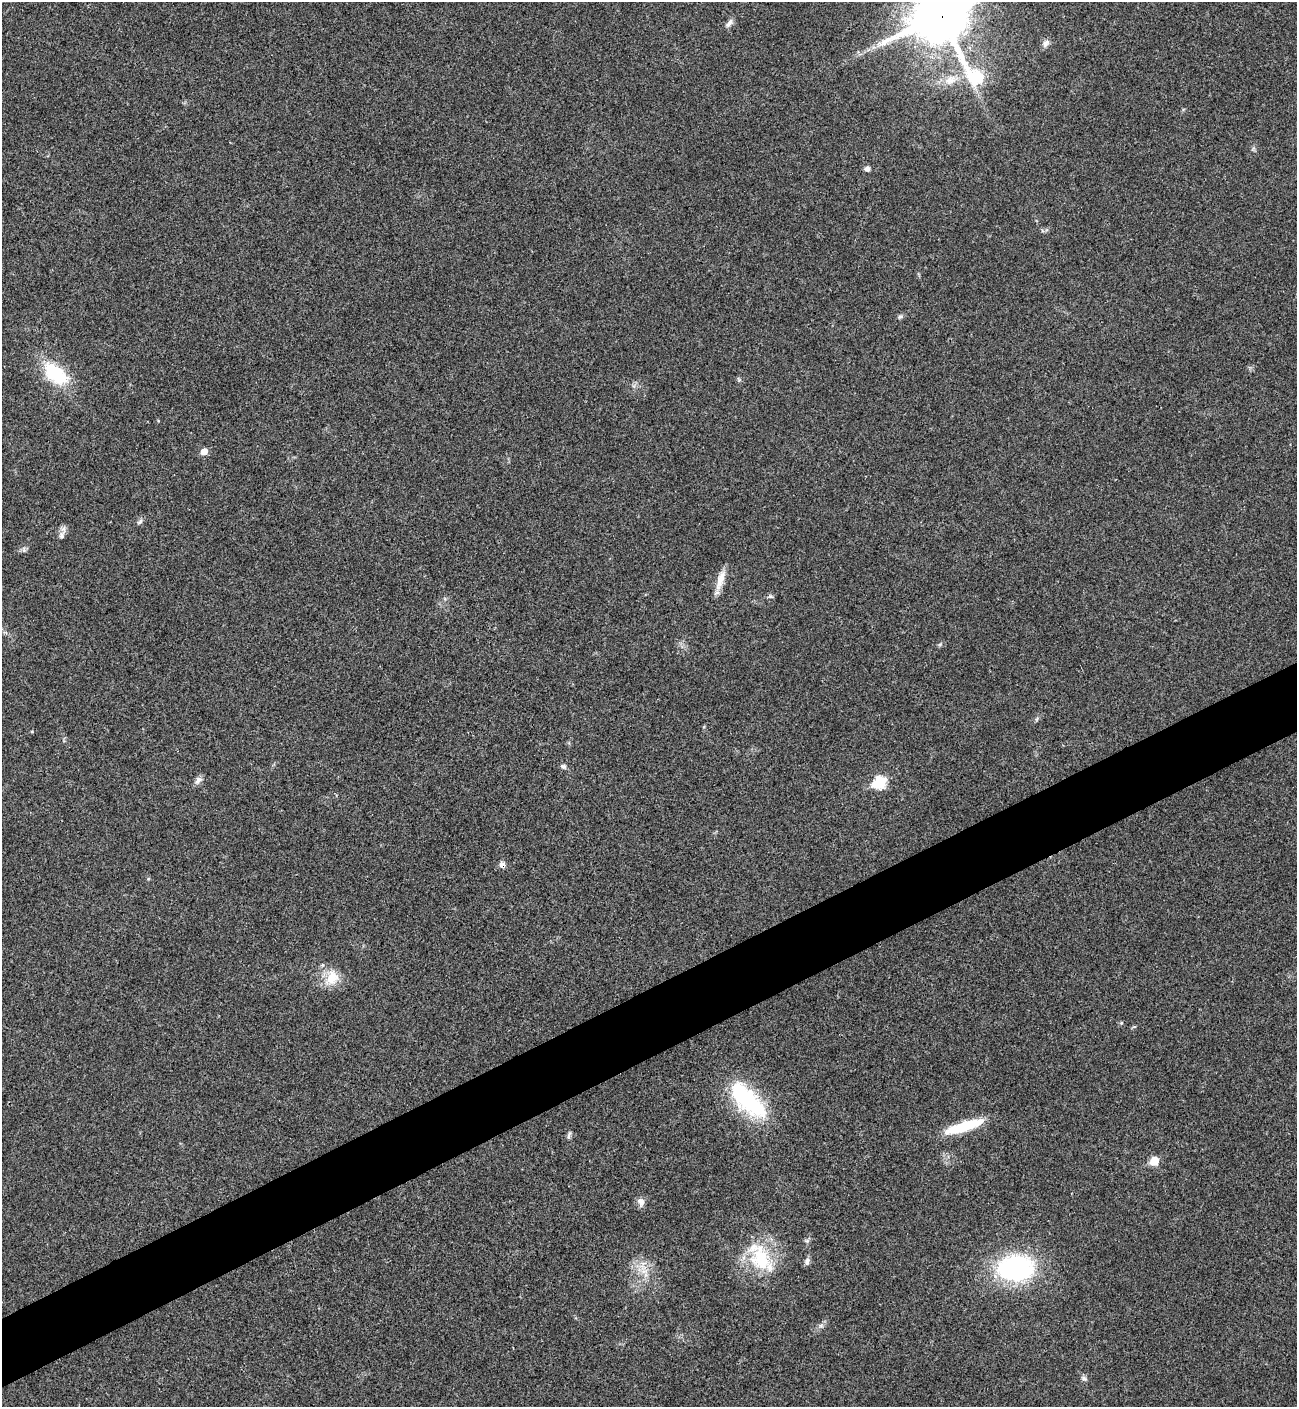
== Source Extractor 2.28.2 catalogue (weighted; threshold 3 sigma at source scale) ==
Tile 7 of 4 x 4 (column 3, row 2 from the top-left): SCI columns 2876-4170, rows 2815-4219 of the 5619 x 5631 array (HDU 1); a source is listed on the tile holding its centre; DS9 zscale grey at full resolution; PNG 1299 x 1409 px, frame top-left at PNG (2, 2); no overlay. Shown black and unused: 5% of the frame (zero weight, under 3 of 4 exposures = <1% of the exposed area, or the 3 px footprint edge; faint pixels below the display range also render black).
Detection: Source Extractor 2.28.2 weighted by HDU 2 'WHT'; one run over the whole footprint, this tile lists its part. Background 0.0201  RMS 0.0039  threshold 0.0176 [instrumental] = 3 sigma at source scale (4.5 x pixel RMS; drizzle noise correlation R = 1.50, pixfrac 1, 0.05/0.05 arcsec/px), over >= 5 px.
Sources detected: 29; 1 inside a brighter object's white glare — not listed; the other 28 listed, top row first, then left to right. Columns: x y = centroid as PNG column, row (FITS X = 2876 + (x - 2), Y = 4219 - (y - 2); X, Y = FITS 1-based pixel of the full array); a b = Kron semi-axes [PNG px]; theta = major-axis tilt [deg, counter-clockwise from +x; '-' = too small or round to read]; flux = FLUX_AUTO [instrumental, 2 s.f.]
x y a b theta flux
942 16 25 21 -59 1700
729 23 13 6 53 1.6
1046 43 11 7 65 1.5
950 80 16 9 26 4.1
867 169 6 6 - 1.2
900 317 6 5 - 0.73
55 373 25 14 -41 25
204 451 6 5 - 3.8
140 522 9 5 45 0.97
61 535 11 7 83 1.7
720 580 28 8 72 4.7
770 596 7 5 6 0.74
563 766 8 6 -27 0.9
198 780 12 7 48 1.6
880 782 7 6 - 33
502 864 8 7 - 1.5
332 978 21 15 67 7.1
1121 1023 5 4 - 0.44
748 1100 57 23 -45 34
967 1125 37 12 16 14
569 1135 11 4 74 0.83
1154 1161 6 5 - 11
641 1202 12 9 -79 1.9
761 1259 38 28 -74 22
807 1261 10 6 73 1.3
1015 1268 36 25 2 58
821 1325 7 4 19 0.8
1084 1378 8 6 -21 0.89
Overlapping masked pixels (flux is a lower limit): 2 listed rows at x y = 942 16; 502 864
Isophote crosses this tile's border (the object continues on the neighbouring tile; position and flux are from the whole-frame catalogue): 1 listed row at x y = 942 16